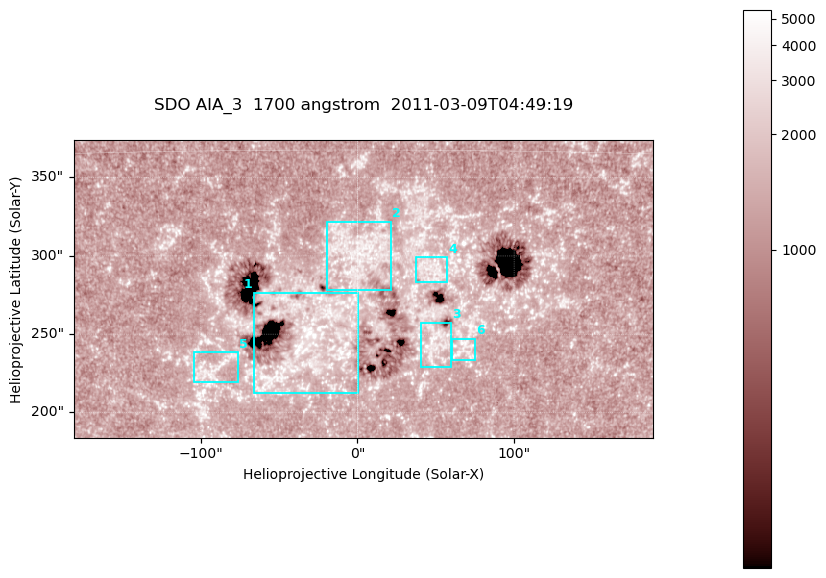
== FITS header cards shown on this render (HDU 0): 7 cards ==
TELESCOP= 'SDO     '           /
INSTRUME= 'AIA_3   '           /
WAVELNTH=                 1700 /
WAVEUNIT= 'angstrom'           /
DATE-OBS= '2011-03-09T04:49:19.712' /
CTYPE1  = 'HPLN-TAN'           /
CTYPE2  = 'HPLT-TAN'           /

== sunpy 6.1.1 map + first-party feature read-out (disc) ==
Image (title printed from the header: SDO AIA_3  1700 angstrom  2011-03-09T04:49:19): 603 x 310 px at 0.613 arcsec/px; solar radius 966 arcsec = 1577 px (partial field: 2.4% of the solar disc is inside the frame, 100% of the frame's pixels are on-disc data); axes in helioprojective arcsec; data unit not stated in the header (colour bar unlabelled)
Pointing: header CRPIX1/2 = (2053.97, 2042.58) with CRVAL1/2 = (0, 0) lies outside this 603 x 310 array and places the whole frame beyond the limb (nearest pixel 1.43 R_sun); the SolarSoft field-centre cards XCEN/YCEN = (3.646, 278.9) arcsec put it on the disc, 1795 arcsec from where CRPIX/CRVAL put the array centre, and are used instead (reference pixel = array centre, CRVAL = XCEN/YCEN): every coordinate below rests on XCEN/YCEN
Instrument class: DISC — disc imager (sunpy class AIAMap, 1700 A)
Bright regions (active regions / flare kernels): reference = the on-disc median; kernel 5 px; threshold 5 sigma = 1564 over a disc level ~1298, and >= 1.15x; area >= 186 px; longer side >= 4 px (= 2.5 arcsec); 6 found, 6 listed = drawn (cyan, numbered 1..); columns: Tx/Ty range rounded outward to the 2 arcsec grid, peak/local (2 s.f.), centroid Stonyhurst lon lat
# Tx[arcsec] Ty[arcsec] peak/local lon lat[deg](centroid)
1 -66..0 212..278 4.7 -2 +7
2 -20..22 278..322 3.4 +0 +11
3 40..60 228..258 3.2 +3 +7
4 36..58 282..300 3.1 +3 +10
5 -106..-76 218..240 3 -5 +6
6 60..76 232..248 3.6 +4 +7